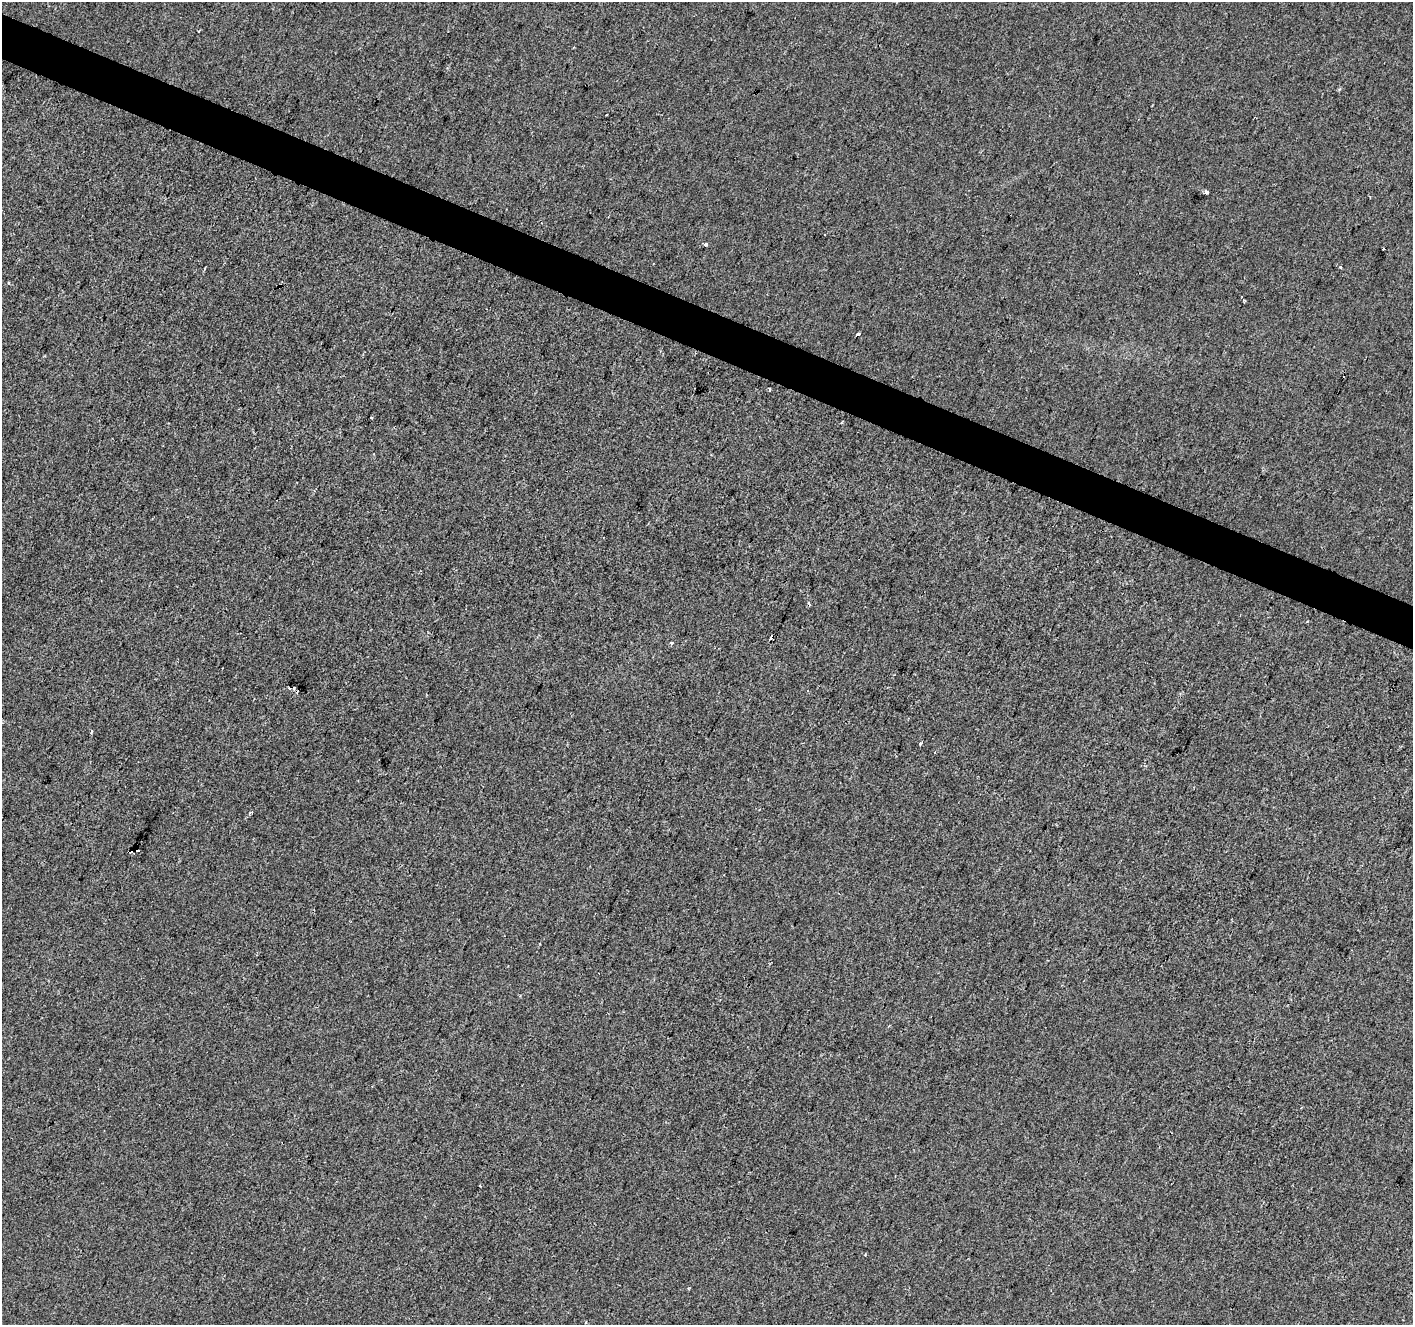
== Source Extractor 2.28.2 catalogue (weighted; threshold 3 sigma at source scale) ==
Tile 11 of 4 x 4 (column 3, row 3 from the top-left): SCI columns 2828-4238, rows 1594-2916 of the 5648 x 5767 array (HDU 1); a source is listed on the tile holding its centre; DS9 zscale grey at full resolution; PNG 1415 x 1327 px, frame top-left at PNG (2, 2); no overlay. Shown black and unused: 3% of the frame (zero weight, under 2 of 3 exposures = <1% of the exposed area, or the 3 px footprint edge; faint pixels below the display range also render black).
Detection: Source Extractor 2.28.2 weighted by HDU 2 'WHT'; one run over the whole footprint, this tile lists its part. Background 6.98e-04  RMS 0.0057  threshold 0.0258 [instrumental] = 3 sigma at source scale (4.5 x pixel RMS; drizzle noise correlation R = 1.50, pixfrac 1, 0.0396/0.0396 arcsec/px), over >= 5 px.
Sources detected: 20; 5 cosmic-ray / hot-pixel residue — not listed; the other 15 listed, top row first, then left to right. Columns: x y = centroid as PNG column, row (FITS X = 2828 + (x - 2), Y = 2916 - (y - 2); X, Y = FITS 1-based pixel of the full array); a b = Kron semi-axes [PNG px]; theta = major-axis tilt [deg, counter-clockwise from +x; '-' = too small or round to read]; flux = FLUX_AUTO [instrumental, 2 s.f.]
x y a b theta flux
1206 192 4 3 - 4.2
705 244 3 3 - 6.4
1340 267 3 3 - 1.3
204 269 5 2 - 0.6
1244 300 3 2 - 0.8
858 334 4 3 - 2.9
769 390 3 3 - 2.4
771 638 5 3 - 6.8
672 643 3 3 - 1.3
294 688 3 2 - 1.7
91 732 4 3 - 0.81
920 743 4 3 - 0.69
137 850 6 3 -34 17
130 852 4 3 - 81
480 1186 3 3 - 0.76
Overlapping masked pixels (flux is a lower limit): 3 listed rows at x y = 771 638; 137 850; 130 852